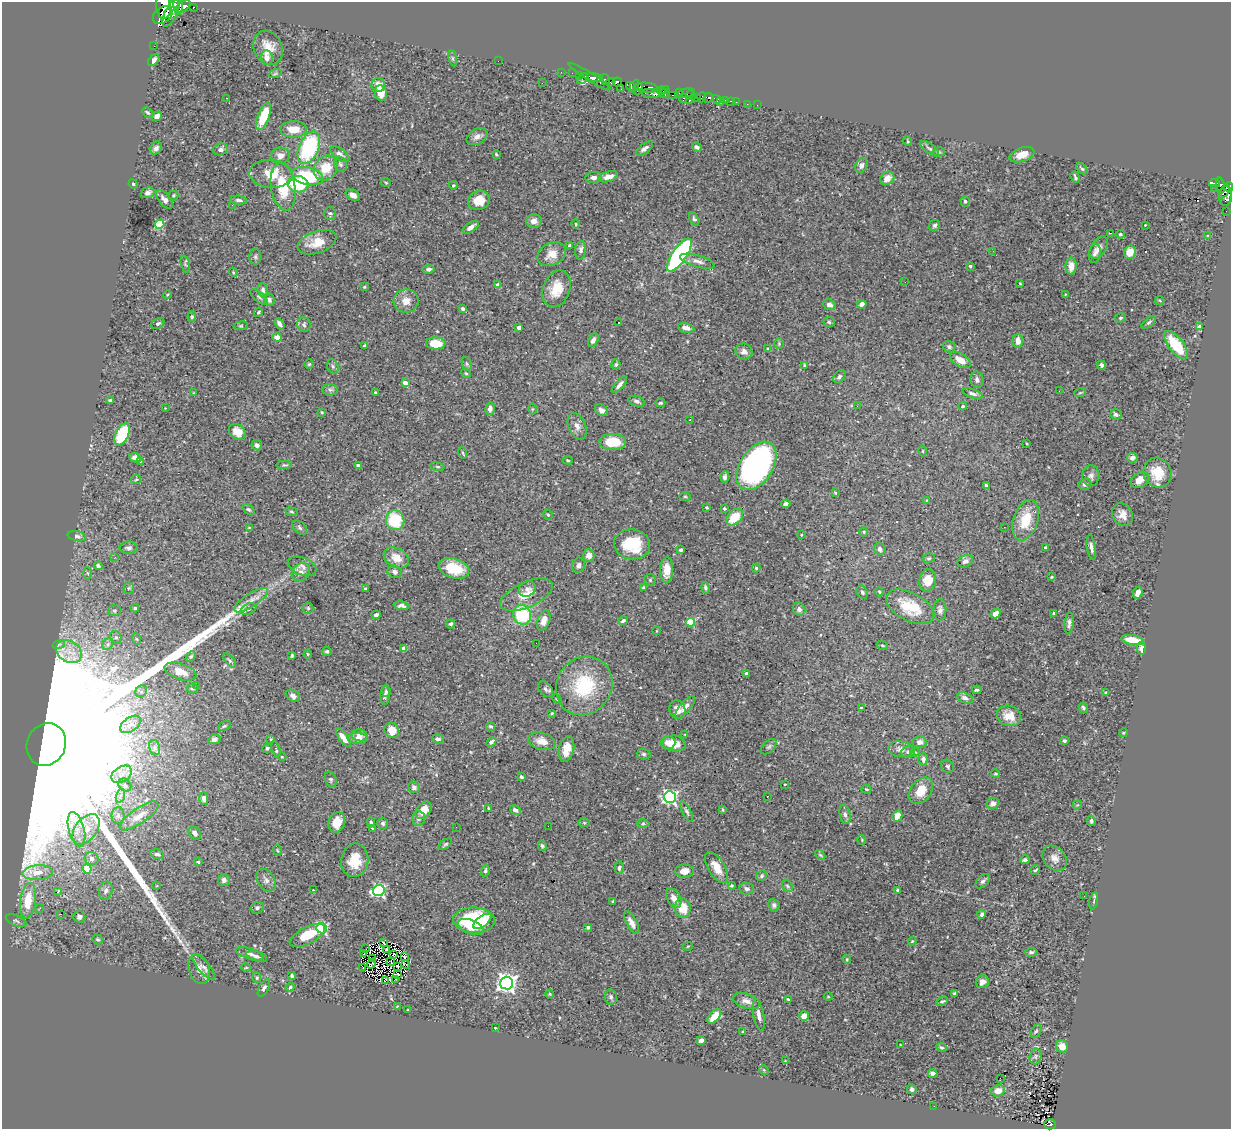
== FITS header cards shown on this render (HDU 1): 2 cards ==
NAXIS1  =                 1229
NAXIS2  =                 1127

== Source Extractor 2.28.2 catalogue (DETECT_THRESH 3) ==
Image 1229 x 1127 px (HDU 1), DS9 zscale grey, 1 PNG px = 1 image px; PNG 1233 x 1131 px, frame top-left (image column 1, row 1127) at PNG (2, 2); each listed source drawn as its Kron ellipse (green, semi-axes under 4 px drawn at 4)
Background 0.465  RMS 0.014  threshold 0.0406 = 3 sigma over >= 5 px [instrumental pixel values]
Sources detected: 506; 3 with non-positive FLUX_AUTO (blend fragments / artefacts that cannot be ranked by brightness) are neither listed nor drawn; of the other 503, the 500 brightest by FLUX_AUTO listed and drawn (3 fainter detections omitted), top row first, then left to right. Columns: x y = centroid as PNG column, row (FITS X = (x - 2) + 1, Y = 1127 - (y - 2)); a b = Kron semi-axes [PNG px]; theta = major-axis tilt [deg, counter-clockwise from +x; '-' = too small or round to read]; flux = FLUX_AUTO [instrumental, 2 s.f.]
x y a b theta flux
174 4 5 3 - 980
163 6 13 7 -86 1900
178 6 9 4 -88 2200
183 7 8 5 35 2100
193 7 3 3 - 89
171 13 15 6 64 2200
163 15 11 7 38 2000
154 46 2 2 - 4.7
268 48 18 14 -66 14
267 58 7 5 -81 5.8
453 58 8 4 -82 1.6
154 60 7 4 50 3.4
498 61 2 2 - 35
561 72 2 2 - 6.4
572 73 2 2 - 5.3
275 74 6 4 19 1.3
579 75 2 2 - 5.1
590 77 24 4 -32 19
595 78 8 3 -14 46
582 79 6 3 52 61
605 80 6 4 -58 420
611 82 4 3 - 320
617 82 5 4 - 520
542 83 2 2 - 0.63
378 85 7 6 - 9.1
635 86 6 2 67 160
631 87 5 4 - 290
646 88 12 5 -4 420
621 89 2 2 - 5.6
638 89 6 3 66 420
665 90 4 2 - 110
661 91 4 3 - 120
679 92 3 3 - 210
381 93 8 6 -78 12
651 93 9 4 -4 400
664 93 5 3 - 200
686 93 9 3 14 44
673 95 3 2 - 150
691 95 5 3 - 42
702 97 5 3 - 18
227 98 2 2 - 0.54
683 98 4 3 - 160
696 98 4 3 - 19
708 98 5 4 - 430
717 99 4 3 - 80
689 100 3 3 - 12
726 100 3 3 - 27
721 101 2 2 - 4.3
731 101 3 2 - 6.7
736 102 2 2 - 8.7
747 104 2 2 - 4.7
757 105 2 2 - 2.2
148 112 6 4 -43 1.3
157 116 5 4 - 4.3
263 116 14 5 69 28
294 129 13 8 1 14
477 136 11 7 32 4.7
907 141 5 3 - 0.87
697 147 5 4 - 2.5
156 148 7 5 47 3
309 148 17 10 66 85
930 148 11 5 -34 2.4
220 149 7 6 - 3.2
644 149 10 4 38 3.2
939 152 6 5 - 1.7
340 154 11 5 -35 4.1
496 154 3 3 - 1.1
1022 155 13 7 19 10
280 156 9 8 - 6.2
340 164 8 6 -65 2
861 166 7 5 59 4.4
326 168 13 11 53 19
1082 169 7 3 -46 1.5
271 174 22 14 -3 20
307 176 16 8 -13 44
608 177 10 5 16 6.2
1075 177 6 3 -71 1.6
594 178 8 5 2 3.7
887 178 7 6 - 8.1
386 183 5 3 - 0.77
1215 183 5 3 - 140
133 184 5 4 - 1
298 184 10 8 -15 42
453 185 4 3 - 0.92
1220 186 8 4 -83 180
283 187 24 12 -81 36
1229 187 5 4 - 410
1215 188 2 2 - 3
1224 192 7 3 49 290
148 193 7 5 19 3.4
173 195 5 5 - 1.2
353 195 8 5 -28 4.4
1226 196 10 6 81 240
165 199 11 5 -50 4.7
238 200 8 4 -5 2.4
479 200 11 9 18 13
965 201 5 4 - 1.8
232 205 2 2 - 6.8
1226 211 2 2 - 2.7
330 213 6 6 - 1.8
694 219 7 4 -62 1.9
534 221 8 7 - 5.6
160 224 5 4 - 63
576 224 4 3 - 0.84
935 225 6 5 - 2.2
1145 225 3 2 - 0.73
471 227 9 4 35 4.7
1110 233 3 2 - 0.77
1120 234 4 4 - 1.2
1207 236 3 3 - 1.4
317 242 20 11 19 16
569 246 3 3 - 2
1099 247 12 7 59 5.2
581 250 9 5 83 3.4
993 251 2 2 - 1.2
1130 252 7 6 - 11
552 254 15 11 28 10
1095 254 10 6 81 3.2
679 255 19 7 56 180
255 257 8 6 -89 2
697 261 18 6 -16 5.3
185 264 9 4 -75 1.6
970 266 3 3 - 1.9
1071 266 8 5 -90 7.4
429 269 6 4 10 2.4
233 272 5 3 - 0.94
905 282 2 2 - 1.3
1020 283 3 3 - 0.73
498 285 4 4 - 6
364 287 4 3 - 1
556 289 19 13 69 18
263 290 7 5 -85 2.7
1065 294 3 2 - 0.47
167 295 4 3 - 0.81
259 297 11 5 -41 2
269 300 6 5 - 3.2
1160 300 5 3 - 1.1
406 301 12 11 - 8.9
862 304 4 4 - 3.6
829 305 6 5 - 4.7
463 309 4 3 - 1.8
258 312 5 3 - 1.2
192 317 5 4 - 1.2
1120 318 5 4 - 1.7
618 322 3 2 - 1.8
829 322 6 5 - 1.6
1149 322 9 4 39 1.8
158 324 7 5 32 2
279 324 6 4 -56 3.4
304 325 8 6 -74 2.3
241 326 7 3 8 1.1
1199 327 4 3 - 3.6
519 328 4 4 - 2.8
686 328 8 5 -14 4.6
277 337 4 4 - 11
593 340 7 4 63 3.8
1018 341 7 5 -89 7.3
436 343 10 6 -2 18
779 343 5 4 - 0.99
1176 345 17 7 -52 31
365 346 4 3 - 1.8
949 347 6 5 - 2
768 349 4 4 - 1.3
744 351 8 7 - 4.1
960 360 12 6 -32 10
309 364 5 5 - 1.2
467 364 7 5 -73 1.5
616 364 5 4 - 1.5
804 365 4 3 - 0.92
1101 365 5 4 - 2.4
333 366 7 5 -69 1.8
466 373 5 4 - 1.2
839 377 7 5 48 2.1
977 380 8 6 -76 3.2
405 383 4 3 - 9.2
619 385 10 3 49 3
330 390 8 5 -2 2
1059 391 2 2 - 0.63
375 392 2 2 - 0.7
194 393 4 3 - 0.92
1080 393 6 3 19 1.1
972 394 11 4 -18 2.9
110 401 4 3 - 2.9
637 401 8 5 -17 2.9
660 403 5 4 - 1.4
857 406 3 2 - 0.66
963 406 4 3 - 1.4
165 408 2 2 - 0.46
490 409 6 5 - 4
532 409 5 3 - 0.8
601 410 7 5 -32 3
322 412 3 3 - 0.95
1116 414 6 5 - 2.7
690 419 3 2 - 1.1
577 426 14 8 -66 5.3
237 432 9 7 -36 11
122 434 12 6 64 57
613 442 13 8 0 24
1027 444 3 2 - 0.88
257 445 5 5 - 3.1
923 451 5 3 - 0.75
463 453 6 3 -70 1
135 458 6 4 -25 6
1132 458 5 4 - 3.1
568 460 5 3 - 1.1
140 461 3 2 - 0.6
284 465 7 4 0 1.4
358 466 4 3 - 6.1
756 466 27 16 57 270
437 467 7 3 -9 1.1
1157 473 15 14 - 19
1091 476 10 8 86 3.7
725 477 5 4 - 3.2
136 479 5 4 - 1.1
1140 480 10 7 35 7.9
1085 484 6 5 - 2.4
986 485 3 3 - 3
835 493 4 3 - 1.1
685 497 6 4 -1 1.3
927 500 4 2 - 0.57
786 504 5 4 - 3.5
707 507 3 3 - 0.94
249 509 6 4 -38 1.6
724 509 3 3 - 1.4
291 512 6 3 -9 1
548 515 5 4 - 1.2
1123 515 12 10 -59 7.4
735 517 10 6 44 20
395 520 10 9 - 46
1026 520 21 12 72 25
1004 527 2 2 - 1.1
249 528 4 4 - 0.86
300 528 8 5 -41 2.4
864 532 5 3 - 0.84
801 535 4 2 - 0.65
77 536 9 5 -11 2.3
632 544 18 15 -9 34
1091 547 13 4 -81 3.4
129 548 9 6 0 3.3
1045 548 3 3 - 1.6
880 549 6 5 - 3.2
681 550 3 3 - 1.8
589 555 6 6 - 5.4
115 557 3 2 - 1.5
396 558 13 9 -29 11
929 558 6 4 14 1.4
965 561 8 6 24 3.7
578 565 7 6 - 3
98 566 4 4 - 2.4
302 566 15 8 -21 5.3
454 568 15 9 -17 28
756 568 4 4 - 1.1
667 570 13 6 88 9.2
301 572 10 8 44 4.5
395 572 7 6 - 3.3
88 573 6 4 -87 1.2
1051 577 3 3 - 0.82
650 580 6 6 - 1.5
928 581 11 8 80 13
644 587 4 3 - 1.5
129 588 5 5 - 1.5
705 588 6 4 -77 1.9
365 589 4 3 - 2.4
527 589 9 7 32 3.5
862 592 7 5 -62 2
879 592 4 3 - 1
1138 593 6 4 66 5.4
526 595 28 12 24 16
251 600 20 7 33 8.5
402 606 8 4 -8 2.8
910 607 26 14 -28 32
135 608 4 3 - 1.4
308 608 5 5 - 1.2
249 609 8 5 27 1.7
799 609 7 6 - 3.1
940 610 11 6 89 3.5
115 611 6 5 - 1.4
1054 613 3 3 - 1
995 614 5 4 - 8.2
376 615 4 3 - 1.9
522 615 10 9 - 58
544 620 10 6 71 8
623 621 4 3 - 2
690 622 4 4 - 33
1069 623 11 4 86 2.9
451 624 5 4 - 2.1
657 631 3 2 - 0.59
116 637 7 5 -64 2.2
137 639 6 3 -70 1.3
1133 640 11 4 -10 19
536 643 2 2 - 3
59 644 6 4 20 1.3
108 644 6 5 - 2.3
882 645 6 4 -19 1.1
1141 648 6 4 83 4.3
404 649 4 4 - 7.8
327 651 4 4 - 1.7
69 652 14 10 -35 13
308 654 4 4 - 0.9
292 655 4 3 - 1.1
191 657 6 4 48 1.4
230 660 9 4 -50 1.7
180 671 16 8 -18 10
746 673 4 3 - 1.7
196 686 2 2 - 0.78
584 686 30 27 56 56
192 689 6 4 -10 1.4
546 689 9 6 -48 2.9
977 690 5 3 - 1.4
141 691 6 5 - 2.2
386 691 5 3 - 1.4
1106 693 4 3 - 1.5
385 695 10 4 87 2.5
293 696 7 5 -34 2.8
965 698 8 5 -23 3.8
557 699 5 4 - 1.2
685 707 14 5 49 4.9
861 708 4 3 - 1.9
1083 708 5 4 - 2
677 710 9 8 - 5.8
552 713 4 4 - 1.1
1009 716 12 10 -21 13
131 724 11 7 35 6.2
224 726 7 3 27 1.2
490 726 4 4 - 1.6
392 730 8 7 - 14
1123 733 4 3 - 0.77
685 734 4 3 - 0.56
359 735 8 6 -16 3.7
343 738 11 4 -54 7.8
358 738 10 5 -3 4.1
214 739 6 5 - 3.2
271 739 4 2 - 0.69
438 739 6 5 - 2.8
542 741 14 8 -16 8.4
1064 741 4 3 - 1.9
491 742 6 4 46 2.5
668 742 7 6 - 5.5
919 742 7 6 - 4.2
674 743 11 8 -7 16
46 744 22 19 63 290000
769 747 9 5 45 2.1
155 748 8 5 -76 2.5
267 748 5 4 - 1.4
276 749 8 4 -74 1.7
566 749 13 7 78 11
901 749 12 8 -6 5.2
908 752 7 5 21 2.4
915 752 4 4 - 0.85
644 754 7 5 -4 1.7
282 757 4 3 - 0.72
923 759 6 5 - 3.6
947 766 7 6 - 1.9
122 774 11 7 32 6.7
995 774 4 4 - 1.1
521 777 4 3 - 2
331 779 8 6 -68 1.9
785 784 3 2 - 0.65
125 785 7 5 -46 2.5
414 787 6 5 - 3.4
866 789 5 3 - 1.2
921 791 15 10 54 16
120 796 7 4 71 2.4
767 796 3 2 - 1.4
670 797 6 6 - 230
204 798 6 4 -88 2.7
993 803 6 5 - 5.2
1077 805 5 3 - 0.85
489 808 3 2 - 0.84
424 810 10 6 52 10
515 810 6 3 -31 2.2
723 810 4 3 - 1
687 811 11 4 -63 2.1
845 814 10 5 -80 3.2
118 815 8 6 89 2.9
139 816 23 7 35 9
897 816 6 4 59 9.9
418 818 7 6 - 3.1
1091 821 5 4 - 2
337 822 10 8 72 11
371 822 4 3 - 1.4
383 823 5 5 - 1.8
584 823 5 3 - 0.95
643 824 6 4 1 1.2
548 826 2 2 - 4.9
456 827 2 2 - 1.9
372 828 4 3 - 0.7
76 829 17 8 -75 9.3
86 829 17 10 51 14
195 833 7 5 -52 3.8
862 840 5 3 - 0.72
445 844 7 3 37 1.5
542 846 5 4 - 1.7
277 850 5 3 - 0.78
157 854 7 4 -14 2.6
820 855 6 3 -44 1
92 858 7 6 - 3.7
1055 858 14 10 -48 7.6
355 860 17 13 81 20
1025 860 5 3 - 2.1
198 862 4 3 - 1.1
619 868 6 4 90 1.8
717 868 17 8 -59 11
87 869 4 4 - 18
1035 870 5 2 - 1.2
485 871 6 4 72 1.9
685 871 9 6 3 7.6
38 872 15 7 4 8.3
761 876 6 5 - 1.8
224 880 6 6 - 3.5
266 880 12 8 -58 4.5
983 881 9 5 44 2.4
157 886 3 2 - 2.1
731 886 4 3 - 1.1
787 886 7 4 -59 1.7
747 889 7 6 - 3
106 890 9 6 76 3.1
313 890 3 2 - 4.9
379 890 6 5 - 160
898 890 3 3 - 1.8
58 892 4 3 - 24
1084 896 2 2 - 1.6
674 898 10 6 -62 6.3
28 901 18 8 83 23
613 901 4 2 - 0.72
1094 901 8 3 78 1.4
774 905 6 5 - 2
40 908 4 3 - 0.65
257 908 7 5 14 2.2
683 908 9 8 - 16
61 914 2 2 - 16
982 914 4 4 - 2.8
79 917 6 6 - 3.2
474 920 21 13 -2 71
16 921 11 5 -23 2.3
482 921 10 5 38 8.4
631 922 12 5 -61 5.7
471 927 13 7 -20 14
588 927 3 3 - 3.8
322 928 5 5 - 120
307 935 19 8 27 24
98 939 5 5 - 1.5
912 941 4 3 - 1
383 942 4 2 - 0.89
688 946 5 3 - 0.8
366 949 2 2 - 0.55
386 949 3 2 - 0.71
1031 952 6 4 6 1.8
250 954 14 5 -18 3.8
363 954 3 2 - 2.5
394 954 3 2 - 1.4
257 956 10 5 -16 3
405 956 3 2 - 0.85
373 958 2 2 - 0.91
847 959 5 4 - 1
391 962 3 2 - 1.4
372 964 5 3 - 1.3
406 964 4 2 - 0.79
397 966 3 2 - 0.58
204 967 16 5 -48 4.4
246 967 5 3 - 0.83
362 967 3 2 - 0.9
199 969 15 10 -71 8.1
397 974 2 2 - 1.5
292 976 4 3 - 1.6
257 978 5 4 - 1.6
396 979 3 2 - 0.39
385 981 4 3 - 2.3
982 982 7 6 - 4.5
507 983 6 6 - 510
290 987 4 4 - 1.1
264 988 9 5 61 2.7
954 993 4 3 - 0.88
550 994 4 4 - 0.93
611 997 7 6 - 2.1
828 997 4 3 - 0.68
788 999 4 2 - 1
746 1001 14 7 -16 5.7
942 1001 6 3 28 1.6
397 1006 3 2 - 0.72
408 1010 3 2 - 0.77
759 1015 16 5 -79 5
714 1016 8 4 48 13
804 1016 5 5 - 10
495 1028 3 2 - 0.86
1036 1031 7 4 60 1.8
742 1032 4 3 - 0.77
701 1041 4 4 - 5.7
901 1045 3 2 - 0.58
1062 1046 6 6 - 8.8
941 1047 5 4 - 1.5
1036 1056 8 6 73 2.4
785 1061 3 3 - 0.77
764 1070 5 4 - 0.92
933 1073 5 4 - 4
1000 1078 3 2 - 5.1
912 1089 5 4 - 2.3
998 1091 7 5 13 8.7
934 1106 2 2 - 0.94
1050 1124 6 5 - 42
At the frame edge (FLAGS 8, measured only in part): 2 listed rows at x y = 163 6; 1229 187
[3 fainter detections neither listed nor drawn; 3 non-positive-flux detections neither listed nor drawn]